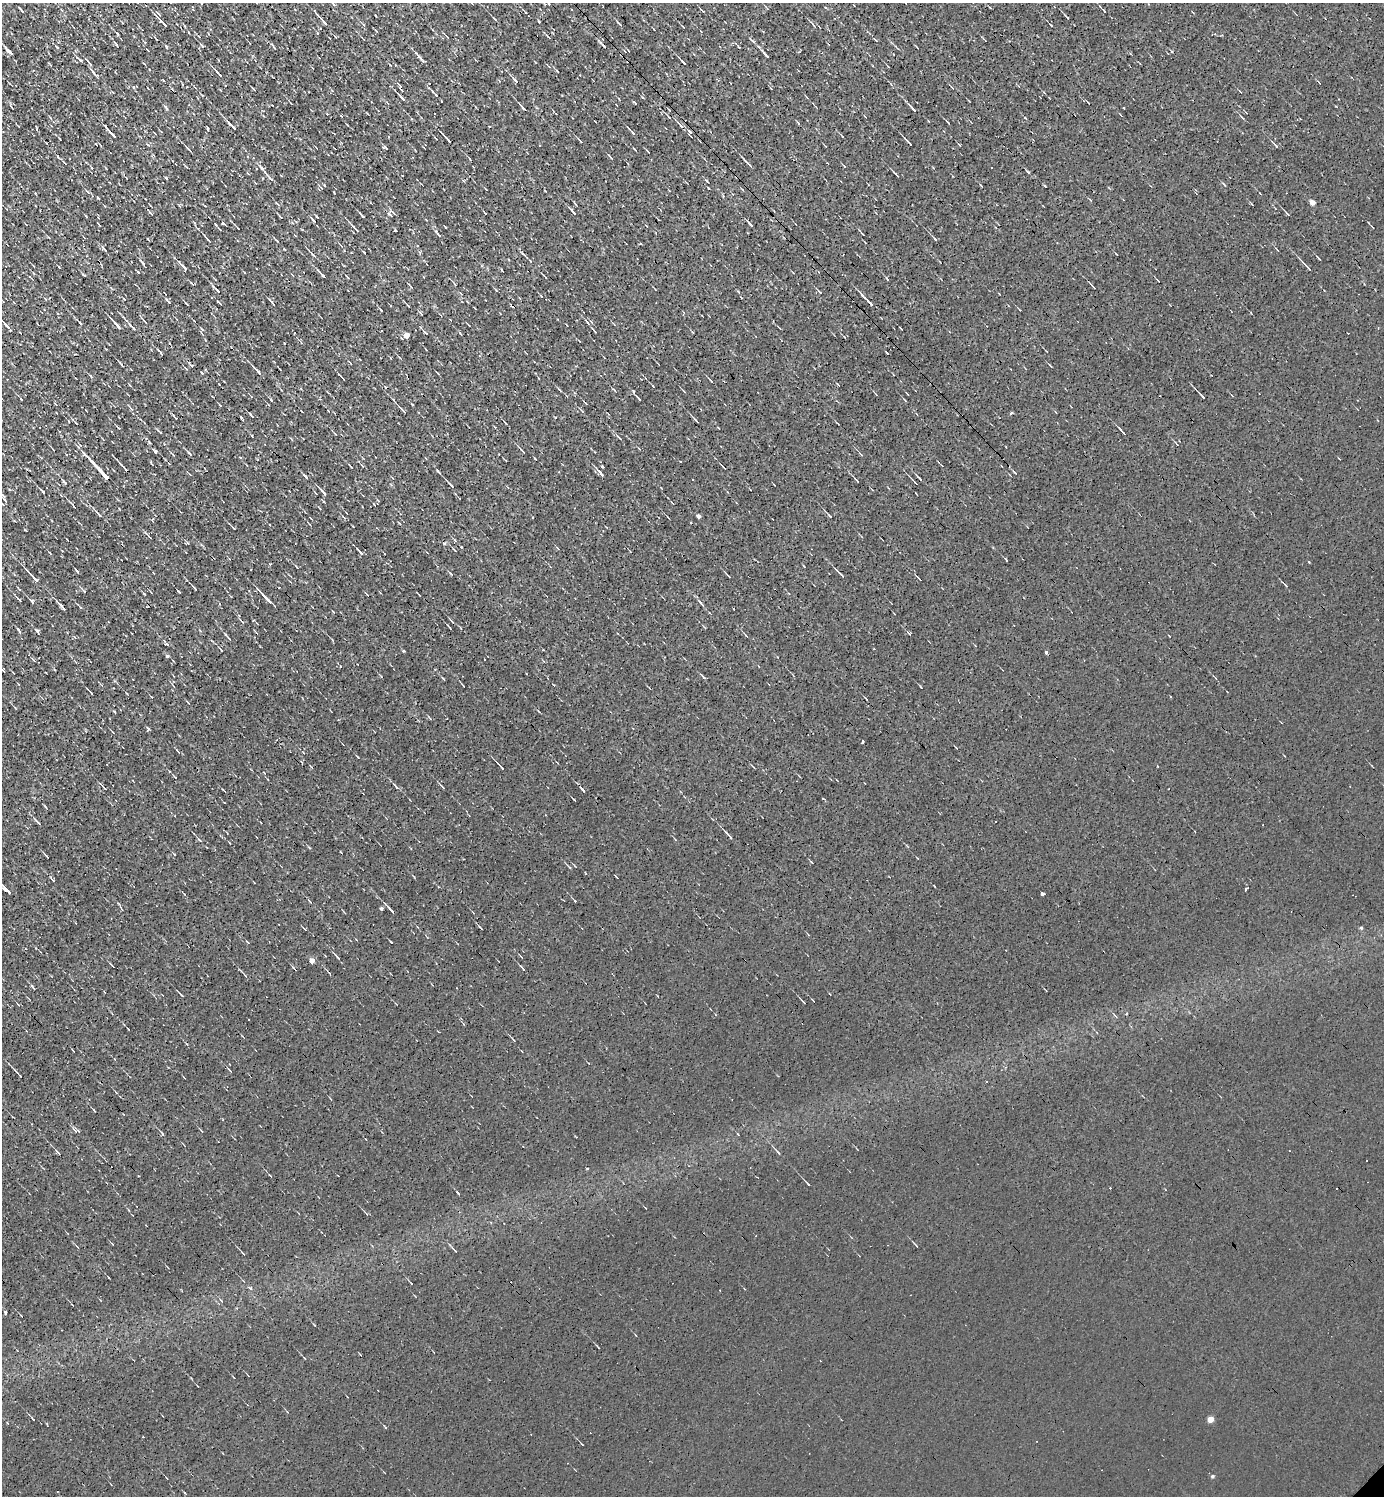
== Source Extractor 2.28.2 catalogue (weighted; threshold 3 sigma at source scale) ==
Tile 11 of 4 x 4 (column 3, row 3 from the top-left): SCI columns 3062-4443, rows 1495-2988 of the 5978 x 5977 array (HDU 1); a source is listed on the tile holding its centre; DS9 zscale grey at full resolution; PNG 1386 x 1498 px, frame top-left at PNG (2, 3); no overlay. Shown black and unused: <1% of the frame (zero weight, under 3 of 4 exposures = <1% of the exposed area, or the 3 px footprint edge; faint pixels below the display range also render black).
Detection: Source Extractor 2.28.2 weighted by HDU 2 'WHT'; one run over the whole footprint, this tile lists its part. Background 0.00236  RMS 0.01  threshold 0.0455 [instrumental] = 3 sigma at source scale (4.5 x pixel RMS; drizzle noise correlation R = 1.50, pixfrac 1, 0.05/0.05 arcsec/px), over >= 5 px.
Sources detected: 349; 28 cosmic-ray / hot-pixel residue — not listed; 2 inside a brighter listed object's ellipse — not listed separately; the other 319 listed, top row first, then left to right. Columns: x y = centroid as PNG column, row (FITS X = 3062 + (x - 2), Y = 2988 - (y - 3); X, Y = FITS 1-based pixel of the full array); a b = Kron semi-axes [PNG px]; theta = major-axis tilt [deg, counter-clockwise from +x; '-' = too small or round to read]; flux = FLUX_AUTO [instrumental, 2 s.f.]
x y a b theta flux
202 3 2 2 - 1.2
333 4 7 3 -45 1.7
21 10 5 2 - 1.4
702 11 6 2 -48 1.3
1104 11 6 3 -49 1.1
525 12 7 3 -47 1.4
1067 17 8 3 -50 1.7
494 19 5 3 - 1.5
324 22 12 3 -49 3.8
163 23 18 3 -46 6
620 24 6 3 -47 1.3
364 25 4 3 - 1.2
813 25 5 3 - 1.4
1051 25 3 2 - 0.95
683 27 4 2 - 0.7
317 32 4 2 - 0.83
117 34 6 3 -54 1.5
335 36 4 2 - 0.82
447 37 5 3 - 0.81
548 37 6 2 -48 1.1
752 40 5 3 - 1.3
876 40 5 3 - 1.4
144 42 5 3 - 1.2
116 44 6 2 -53 1.4
203 46 4 3 - 6.8
56 47 5 3 - 1
166 47 5 3 - 1.2
274 47 5 3 - 1.2
897 47 7 3 -36 1
148 50 3 2 - 0.76
9 52 9 3 -41 4.2
766 55 13 3 -49 3.4
420 57 14 3 -49 4.1
80 60 8 2 -40 1.9
684 63 6 2 -45 2.2
557 71 4 2 - 0.89
93 72 10 4 -61 2.7
218 73 12 3 -47 3
515 80 11 3 -49 3.1
400 86 9 4 -57 2.1
253 89 4 2 - 1.1
435 94 13 2 -49 2.4
402 98 9 2 -46 3
969 101 3 2 - 0.57
635 103 3 3 - 9.6
166 108 7 4 -47 2.1
523 108 8 2 -45 2.7
913 109 10 3 -44 3.8
1242 118 6 2 -56 1.3
948 123 5 2 - 0.93
233 127 12 3 -45 5.2
207 128 4 2 - 0.93
632 132 8 2 -44 2.4
690 132 9 4 -47 2.7
112 134 14 3 -45 5.3
842 136 4 2 - 0.84
448 140 8 2 -47 2.7
580 141 5 3 - 1.7
909 143 8 2 -46 2.2
539 145 2 2 - 0.89
959 145 3 2 - 0.87
1276 146 6 3 -48 1.6
385 147 5 2 - 1.4
635 149 6 2 -46 0.99
189 150 6 2 -46 2.1
58 157 6 3 -47 1.2
611 157 6 2 -47 1.5
470 159 4 2 - 0.83
65 163 5 2 - 1
748 164 11 2 -46 3.4
261 168 10 5 -42 3.1
1028 172 7 3 -45 1.3
896 174 7 2 -43 1.7
402 176 2 2 - 0.97
270 178 14 3 -46 3
707 181 4 2 - 0.94
1224 184 6 2 -44 1
324 185 4 3 - 0.87
708 188 3 2 - 0.69
88 192 9 4 -45 1.9
1090 200 6 2 -45 0.95
1312 203 4 4 - 10
278 204 7 2 -40 1.2
573 212 9 3 -49 2.6
151 213 8 3 -36 1.3
394 213 7 3 -41 2
1287 214 7 3 -45 1.5
390 215 7 3 -59 1.8
86 216 4 2 - 0.85
362 216 6 2 -46 1.9
317 217 3 2 - 0.96
313 220 8 3 -48 2
215 224 4 2 - 1.3
750 224 7 2 -47 2.3
238 228 4 2 - 1
355 229 11 3 -47 3.7
395 230 3 3 - 2.6
863 234 5 2 - 1.1
438 235 10 2 -45 2.2
935 239 5 2 - 1.7
208 240 7 3 -44 1.7
276 240 5 2 - 1
104 249 10 3 -47 2.2
364 253 4 2 - 1
523 254 8 3 -34 1.4
1116 254 3 2 - 0.59
313 255 8 3 -49 1.8
1319 259 4 2 - 1.2
530 261 4 2 - 0.79
142 263 8 3 -49 1.7
59 267 4 2 - 0.89
183 267 13 3 -49 4.6
1307 267 14 3 -46 3.8
138 272 4 2 - 1.1
84 275 5 2 - 1
322 275 11 3 -47 3.1
347 277 5 3 - 0.88
545 277 6 2 -45 1.1
887 279 5 2 - 1
454 284 6 2 -55 1.1
411 287 6 3 -46 1.1
1093 287 6 2 -47 1.5
217 290 12 3 -44 3
820 292 7 3 -43 1.3
541 296 3 2 - 0.64
3 301 2 2 - 0.74
168 301 10 3 -55 1.9
272 302 8 2 -52 2.2
219 303 9 2 -36 1.4
870 303 11 3 -46 6.2
187 304 5 2 - 1.1
408 306 4 3 - 0.93
1019 309 3 2 - 0.73
381 310 5 2 - 0.96
421 313 6 3 -70 1.1
145 322 4 2 - 0.86
587 322 7 3 -51 1.7
80 323 5 3 - 1.5
117 325 11 3 -48 4.7
7 326 12 3 -45 3.8
132 327 14 4 -45 4.4
202 329 6 3 -45 1.3
594 331 6 2 -55 1.1
425 333 8 3 -43 1.9
406 335 5 4 - 10
284 343 3 3 - 2.8
1046 351 3 2 - 0.74
161 354 5 3 - 2
120 363 12 2 -50 1.5
192 365 6 3 -28 1.6
1050 365 5 2 - 0.91
186 368 5 3 - 1.1
258 372 10 2 -45 5.1
91 376 5 3 - 1.2
342 378 9 2 -47 2.1
711 381 6 2 -49 1.2
653 386 4 2 - 0.74
559 389 6 3 -49 1.2
614 390 5 3 - 0.92
1202 396 7 2 -48 2.2
21 399 3 2 - 1.1
639 399 8 3 -47 1.6
271 400 4 3 - 1.2
905 400 5 2 - 0.77
585 403 5 2 - 0.87
412 404 3 2 - 0.69
220 405 4 2 - 0.74
130 408 12 2 -48 1.5
403 410 8 3 -46 3
582 411 6 3 -45 1.3
1011 413 4 2 - 1.4
251 415 8 2 -46 1.6
176 418 3 2 - 0.7
696 420 8 2 -46 2.1
76 423 7 2 -45 1.4
118 427 6 3 -35 1.2
160 432 6 3 -44 1.1
1123 432 8 2 -47 2.4
335 434 4 2 - 0.91
619 438 9 3 -43 2.1
1177 444 7 2 -44 1
522 450 8 2 -47 1.7
155 451 4 3 - 13
189 453 6 3 -52 1.1
861 454 5 3 - 1.1
505 460 5 2 - 0.91
121 464 11 2 -49 2.5
351 466 6 2 -51 1.1
603 467 3 3 - 4.8
723 467 5 2 - 0.92
104 474 23 3 -47 43
602 474 7 3 -48 3.5
306 477 5 3 - 1.5
920 479 6 2 -49 1.4
857 480 6 2 -51 1.4
64 482 7 4 -47 1.8
915 482 6 3 -51 1.3
451 485 13 3 -48 2.7
43 491 7 3 -45 1.7
323 492 10 3 -47 3.1
4 499 14 3 -61 2.9
672 503 5 2 - 0.65
374 505 4 2 - 0.72
74 506 6 3 -53 1.3
99 514 9 3 -48 2.9
699 516 4 3 - 3.7
830 516 8 3 -46 1.7
668 517 3 2 - 0.85
691 522 2 2 - 0.97
234 528 4 2 - 0.94
149 536 10 4 -47 2.2
455 540 5 3 - 1.1
187 543 6 3 20 1.1
445 543 4 4 - 2.1
558 548 4 3 - 0.95
454 550 5 2 - 0.85
360 551 8 3 -47 2.2
50 553 4 2 - 0.87
269 564 3 3 - 1
297 567 4 2 - 0.78
77 571 6 3 -45 1.2
451 574 4 3 - 1
842 575 7 2 -43 2.7
729 576 6 2 -42 1.2
34 578 19 3 -47 8.1
919 579 5 2 - 0.95
1285 585 5 3 - 1.1
195 588 6 3 -52 1.9
84 591 8 3 -46 1.6
151 592 4 2 - 0.66
179 592 3 2 - 1.2
19 599 8 2 -46 1.9
267 599 16 3 -46 8.8
32 601 6 4 -58 2
701 604 15 3 -49 3.1
62 607 8 3 -48 4.2
80 607 4 3 - 1.1
242 621 8 3 -49 1.7
449 627 6 2 -49 1.3
19 630 7 2 -58 1.5
37 632 7 3 -63 1.5
909 633 6 3 -37 1.1
746 635 5 2 - 0.97
228 637 13 3 -48 2.3
167 644 6 3 -27 2.2
221 650 5 3 - 1.9
403 651 4 3 - 0.91
1046 652 3 3 - 2.8
167 656 5 4 - 1.5
340 666 3 2 - 0.71
3 670 6 3 -56 1.2
704 678 5 3 - 1.8
91 693 5 2 - 1.5
1171 696 3 3 - 8.2
866 699 5 2 - 0.84
148 730 4 2 - 2.5
113 732 5 2 - 0.76
862 742 4 2 - 1.6
178 751 8 3 -37 1.4
1158 766 2 2 - 1.2
502 767 7 2 -47 1.7
175 777 7 3 -45 1.1
396 787 8 3 -44 2.1
443 787 7 3 -43 1.3
104 788 4 2 - 0.86
583 790 7 2 -49 1.9
38 822 9 3 -45 2.7
995 822 3 3 - 1.6
729 836 13 3 -47 3.4
200 840 6 3 -35 1.2
309 847 5 3 - 0.85
174 854 4 3 - 0.7
47 856 4 2 - 1.2
811 862 5 2 - 0.88
569 867 5 3 - 0.97
52 879 8 3 -50 1.7
6 889 15 3 -45 8.2
1246 889 3 3 - 3.4
1043 894 4 3 - 24
575 901 3 3 - 7.1
381 909 3 3 - 2.4
391 910 11 2 -47 3.8
480 927 6 2 -46 1.2
1361 928 5 4 - 1.4
391 942 4 2 - 0.98
521 956 5 3 - 0.96
338 958 8 3 -51 1.8
312 961 4 4 - 8.9
294 968 7 2 -51 1
523 969 8 2 -50 2.1
329 973 5 3 - 0.9
245 975 11 3 -46 1.9
33 987 8 3 -47 1.5
181 995 6 3 -45 1.5
804 1002 5 3 - 1.2
248 1019 2 2 - 0.83
128 1029 3 2 - 0.83
513 1040 6 3 -49 1.1
229 1070 6 2 -45 1
17 1072 9 2 -50 2
76 1130 11 5 -25 2.8
162 1133 6 3 -62 1.4
58 1152 8 2 -51 1.4
778 1152 10 3 -48 2.2
270 1176 6 2 -48 0.87
808 1184 7 2 -46 1.5
916 1245 6 2 -47 1.2
455 1251 7 3 -47 1.3
243 1253 6 2 -46 1.3
250 1288 5 3 - 3.2
221 1300 5 3 - 0.88
6 1312 3 3 - 8.9
598 1347 4 2 - 0.92
304 1358 4 2 - 0.67
33 1419 5 2 - 1.2
1210 1419 4 4 - 13
385 1427 5 2 - 0.92
582 1444 3 2 - 0.78
1212 1476 5 4 - 1.6
Overlapping masked pixels (flux is a lower limit): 2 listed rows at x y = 870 303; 104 474
Isophote crosses this tile's border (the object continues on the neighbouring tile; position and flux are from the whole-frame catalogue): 3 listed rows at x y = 202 3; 333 4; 6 889
Unlisted compact peaks at least as high as the median listed source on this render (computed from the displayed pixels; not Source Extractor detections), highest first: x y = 166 178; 98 198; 144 594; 25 530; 920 686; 458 1193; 1172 51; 284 249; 334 192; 1014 472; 443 678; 358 757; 1336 106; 1006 560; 119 509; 390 65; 496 290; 333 612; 184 894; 381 676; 45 806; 252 436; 642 97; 934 886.